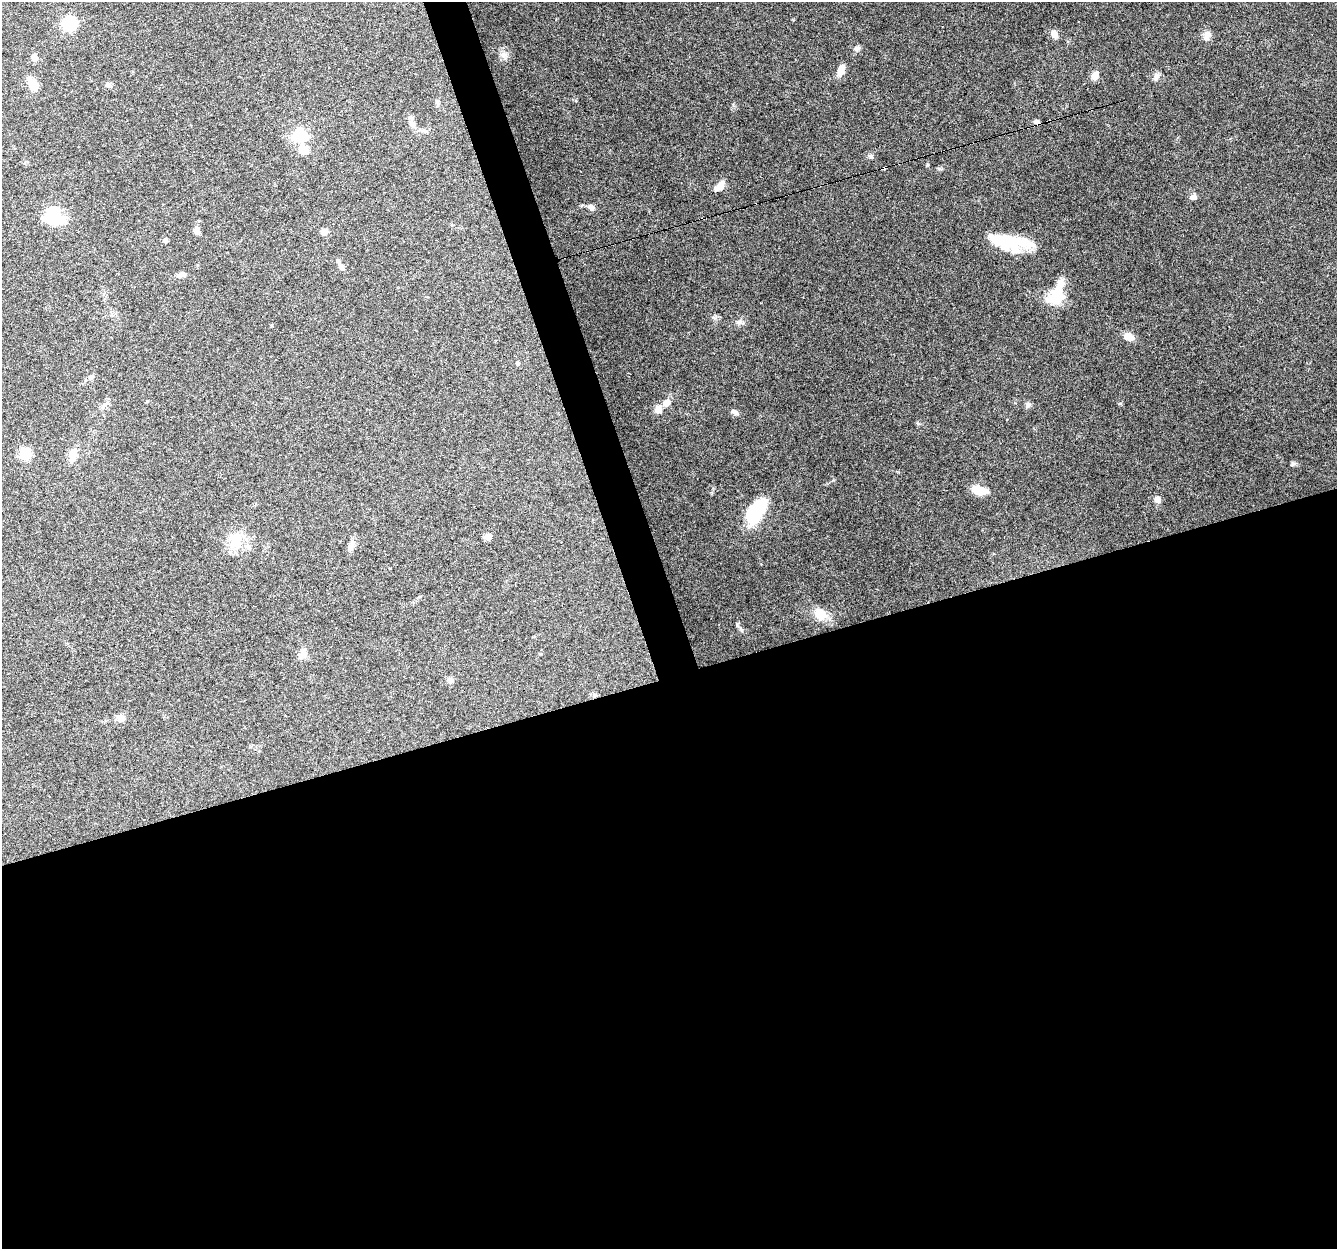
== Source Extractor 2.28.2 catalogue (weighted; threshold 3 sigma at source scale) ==
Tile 15 of 4 x 4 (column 3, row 4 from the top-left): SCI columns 2671-4005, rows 59-1305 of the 5340 x 5160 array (HDU 1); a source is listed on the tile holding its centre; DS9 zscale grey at full resolution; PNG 1339 x 1251 px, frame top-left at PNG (2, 2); no overlay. Shown black and unused: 48% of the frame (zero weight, under 4 of 8 exposures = <1% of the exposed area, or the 3 px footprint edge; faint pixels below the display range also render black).
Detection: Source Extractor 2.28.2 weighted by HDU 2 'WHT'; one run over the whole footprint, this tile lists its part. Background 0.0853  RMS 0.0039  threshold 0.0161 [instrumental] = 3 sigma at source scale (4.09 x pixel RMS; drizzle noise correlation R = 1.36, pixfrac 0.8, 0.0396/0.0396 arcsec/px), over >= 5 px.
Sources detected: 58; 4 inside a brighter object's white glare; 3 cosmic-ray / hot-pixel residue — not listed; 1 inside a brighter listed object's ellipse — not listed separately; the other 50 listed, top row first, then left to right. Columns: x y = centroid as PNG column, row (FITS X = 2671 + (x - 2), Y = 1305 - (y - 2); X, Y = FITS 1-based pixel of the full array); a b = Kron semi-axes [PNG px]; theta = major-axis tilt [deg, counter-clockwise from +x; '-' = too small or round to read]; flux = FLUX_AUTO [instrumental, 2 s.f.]
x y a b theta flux
69 23 7 7 - 38
1054 34 12 7 -60 2
1207 36 15 8 76 2.1
856 48 9 6 20 1.1
503 54 11 8 -3 2
34 58 8 6 -71 2.2
841 70 13 7 73 3.6
1095 75 9 7 63 3.5
1156 76 11 7 77 1.5
33 85 16 10 -58 4.9
108 85 8 5 -30 0.88
437 103 8 5 85 0.79
1037 122 7 5 -13 1.1
412 124 11 8 -60 2.1
299 135 17 14 22 11
303 150 9 8 - 6.6
871 156 7 5 -22 0.8
940 169 7 4 -19 0.53
720 186 14 7 46 3.2
1193 197 11 7 34 1.4
591 207 11 7 -22 1.5
53 217 22 14 -18 17
196 230 11 8 -81 1.5
324 232 7 6 - 2.5
165 240 6 6 - 0.88
1009 242 32 23 -27 14
340 265 16 5 -60 1.6
181 274 11 6 13 1.9
1056 295 29 16 62 13
739 322 8 6 11 1.1
1129 337 12 9 -32 3.2
518 363 7 4 26 0.53
91 377 6 6 - 0.76
147 401 5 3 - 0.31
666 403 11 8 37 2.9
1028 405 9 6 73 1
734 412 10 6 -35 1.2
25 454 6 6 - 21
72 455 17 10 82 4.5
1293 464 8 5 30 0.72
979 490 17 9 -12 5.6
1158 499 7 7 - 2.1
755 512 29 16 45 20
488 537 8 5 -8 2.1
234 542 25 16 -56 8.4
351 547 7 5 45 1.2
820 614 19 15 -48 5.8
303 653 17 9 61 2.5
450 680 8 7 - 1.4
120 718 10 9 - 2.2
Unlisted compact peaks at least as high as the median listed source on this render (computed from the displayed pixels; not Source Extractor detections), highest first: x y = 737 626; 1120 403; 833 480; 733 105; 918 423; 793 20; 712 493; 1015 403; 714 319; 761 564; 272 325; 197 265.